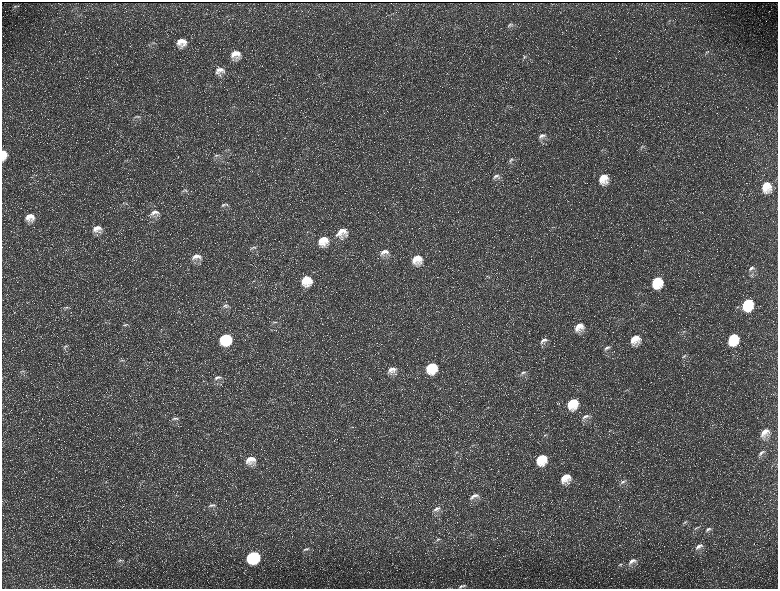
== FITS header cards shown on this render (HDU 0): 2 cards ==
NAXIS1  =                 1552 / length of data axis 1
NAXIS2  =                 1173 / length of data axis 2

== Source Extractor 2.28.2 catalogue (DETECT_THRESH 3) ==
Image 1552 x 1173 px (HDU 0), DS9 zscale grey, zoomed out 1/2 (1 PNG px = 2 x 2 image px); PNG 780 x 591 px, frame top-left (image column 1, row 1173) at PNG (2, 2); no overlay
Background 222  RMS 10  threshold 30.2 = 3 sigma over >= 5 px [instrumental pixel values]
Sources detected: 120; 32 cannot appear on this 1/2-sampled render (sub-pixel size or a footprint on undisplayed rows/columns) and are not listed; the other 88 listed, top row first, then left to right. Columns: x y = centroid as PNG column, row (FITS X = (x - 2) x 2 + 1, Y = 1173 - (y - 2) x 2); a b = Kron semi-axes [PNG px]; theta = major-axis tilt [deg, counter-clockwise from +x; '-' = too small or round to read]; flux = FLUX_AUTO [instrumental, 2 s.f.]
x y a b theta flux
16 6 9 4 10 3900
669 21 3 2 - 1400
510 25 8 4 33 4700
181 42 10 8 9 23000
152 43 4 2 - 2000
706 52 7 3 60 3600
236 54 10 8 -1 22000
525 57 7 3 20 3000
219 70 12 7 10 15000
138 117 7 5 -1 5400
542 136 11 6 22 9500
641 147 6 2 48 2100
226 150 4 3 - 1900
602 150 5 2 - 1600
4 154 11 6 -87 25000
217 155 9 3 10 4600
511 160 7 4 40 4100
496 176 10 5 28 6800
603 179 11 10 - 34000
766 187 13 10 -85 40000
184 190 9 4 3 4100
123 203 4 2 - 1800
224 205 11 4 11 5600
155 212 13 6 4 13000
30 217 11 9 7 23000
97 229 11 8 5 18000
342 232 15 10 32 27000
323 241 12 12 - 36000
253 247 10 4 19 6100
384 252 13 8 17 16000
196 257 13 7 11 16000
417 259 11 11 - 32000
751 268 10 5 41 7700
487 276 4 3 - 1600
306 280 11 11 - 44000
254 281 5 3 - 2100
657 282 11 10 - 70000
747 304 11 9 81 93000
225 306 11 5 6 6900
66 307 7 3 9 3200
274 322 7 3 14 2900
125 325 8 3 12 3000
579 327 12 11 - 28000
683 332 5 3 - 2200
225 339 10 10 - 93000
635 339 11 10 - 34000
733 339 11 9 79 76000
543 340 12 6 31 11000
65 346 8 3 10 3400
607 348 10 5 33 7000
684 356 8 3 42 3700
121 360 6 2 10 2200
431 367 11 11 - 67000
392 369 13 7 22 17000
22 371 7 3 1 3400
523 373 10 4 32 5300
218 377 11 4 14 7300
572 403 12 10 67 56000
585 417 12 6 28 12000
175 418 10 4 7 4300
352 427 5 2 - 1500
609 431 6 2 32 2200
765 432 12 8 48 23000
136 433 4 2 - 990
545 435 7 2 31 2300
473 445 6 3 26 2500
456 452 5 3 - 2300
761 453 10 4 39 7000
541 459 11 10 - 56000
251 460 12 9 -5 26000
566 478 12 10 43 35000
106 482 3 2 - 1300
623 482 9 4 30 6000
176 495 3 3 - 1300
474 496 12 6 20 12000
212 505 10 4 10 5700
436 509 11 4 21 8200
685 522 7 3 36 3300
696 528 9 3 38 4000
708 529 10 4 27 6600
438 539 8 4 19 4200
699 546 12 5 34 11000
306 549 10 4 15 6000
253 557 10 10 - 160000
120 560 10 3 5 4400
632 561 13 6 31 14000
621 564 7 3 24 2600
462 586 13 4 17 7200
At the frame edge (FLAGS 8, measured only in part): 2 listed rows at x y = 4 154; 462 586
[32 sub-pixel or undisplayed-footprint detections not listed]